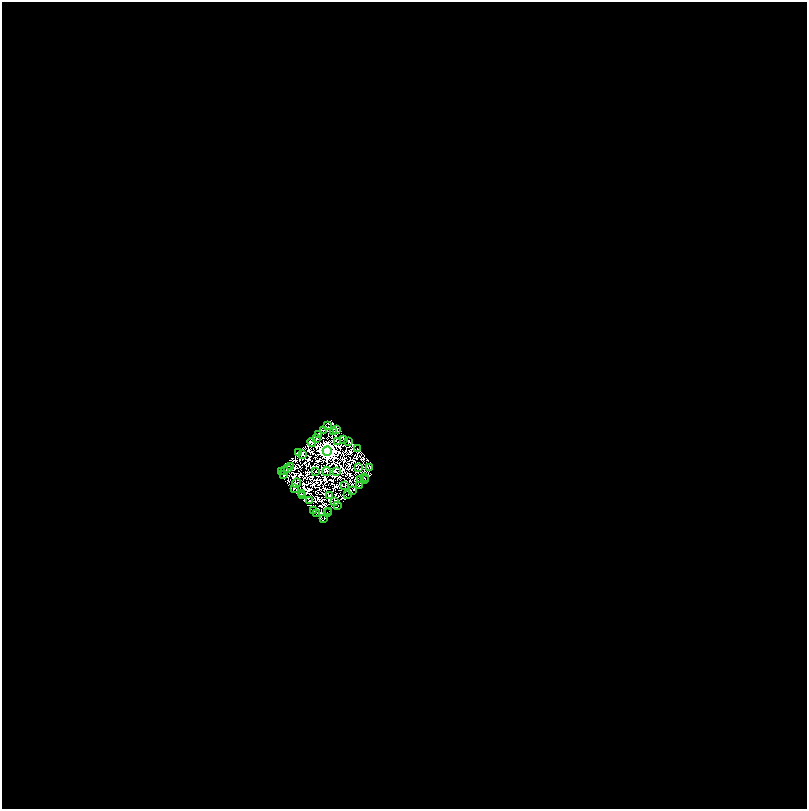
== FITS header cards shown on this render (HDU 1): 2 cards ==
NAXIS1  =                 1609
NAXIS2  =                 1613

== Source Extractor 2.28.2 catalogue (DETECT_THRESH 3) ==
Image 1609 x 1613 px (HDU 1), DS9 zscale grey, zoomed out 1/2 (1 PNG px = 2 x 2 image px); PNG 809 x 811 px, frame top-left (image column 2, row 1612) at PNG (2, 2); each listed source drawn as its Kron ellipse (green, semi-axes under 4 px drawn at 4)
Background 1.09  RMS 2.4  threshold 7.11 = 3 sigma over >= 5 px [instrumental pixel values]
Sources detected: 59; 15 cannot appear on this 1/2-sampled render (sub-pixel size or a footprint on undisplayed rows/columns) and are neither listed nor drawn; the other 44 listed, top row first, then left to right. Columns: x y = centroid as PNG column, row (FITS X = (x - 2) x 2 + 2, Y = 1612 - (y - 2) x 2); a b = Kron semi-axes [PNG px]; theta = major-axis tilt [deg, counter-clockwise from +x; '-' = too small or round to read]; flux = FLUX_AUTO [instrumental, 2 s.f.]
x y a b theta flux
327 425 2 1 - 130
336 429 3 1 - 180
323 430 2 1 - 94
333 431 4 1 - 170
318 434 3 1 - 220
316 438 2 1 - 170
343 439 2 1 - 87
337 441 2 1 - 150
348 441 3 2 - 200
311 442 4 2 - 190
357 448 2 1 - 190
327 450 4 4 - 230000
298 452 3 1 - 190
302 454 2 1 - 150
290 466 2 1 - 150
358 467 2 1 - 140
369 467 3 2 - 320
287 468 2 2 - 260
284 470 3 2 - 200
281 471 2 1 - 220
315 471 2 1 - 140
326 471 4 2 - 320
336 471 2 1 - 90
283 474 2 1 - 230
364 477 2 1 - 170
360 479 2 1 - 130
364 479 2 1 - 250
296 482 5 2 - 300
344 485 2 1 - 140
359 485 2 1 - 130
294 488 2 1 - 130
352 490 3 1 - 120
301 493 3 1 - 95
347 494 2 1 - 150
302 495 2 1 - 120
329 495 3 1 - 83
309 500 2 1 - 140
334 501 2 1 - 140
337 505 2 1 - 180
313 510 3 1 - 110
328 511 2 1 - 100
327 512 2 1 - 140
316 513 2 1 - 160
323 518 3 2 - 200
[15 sub-pixel or undisplayed-footprint detections neither listed nor drawn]